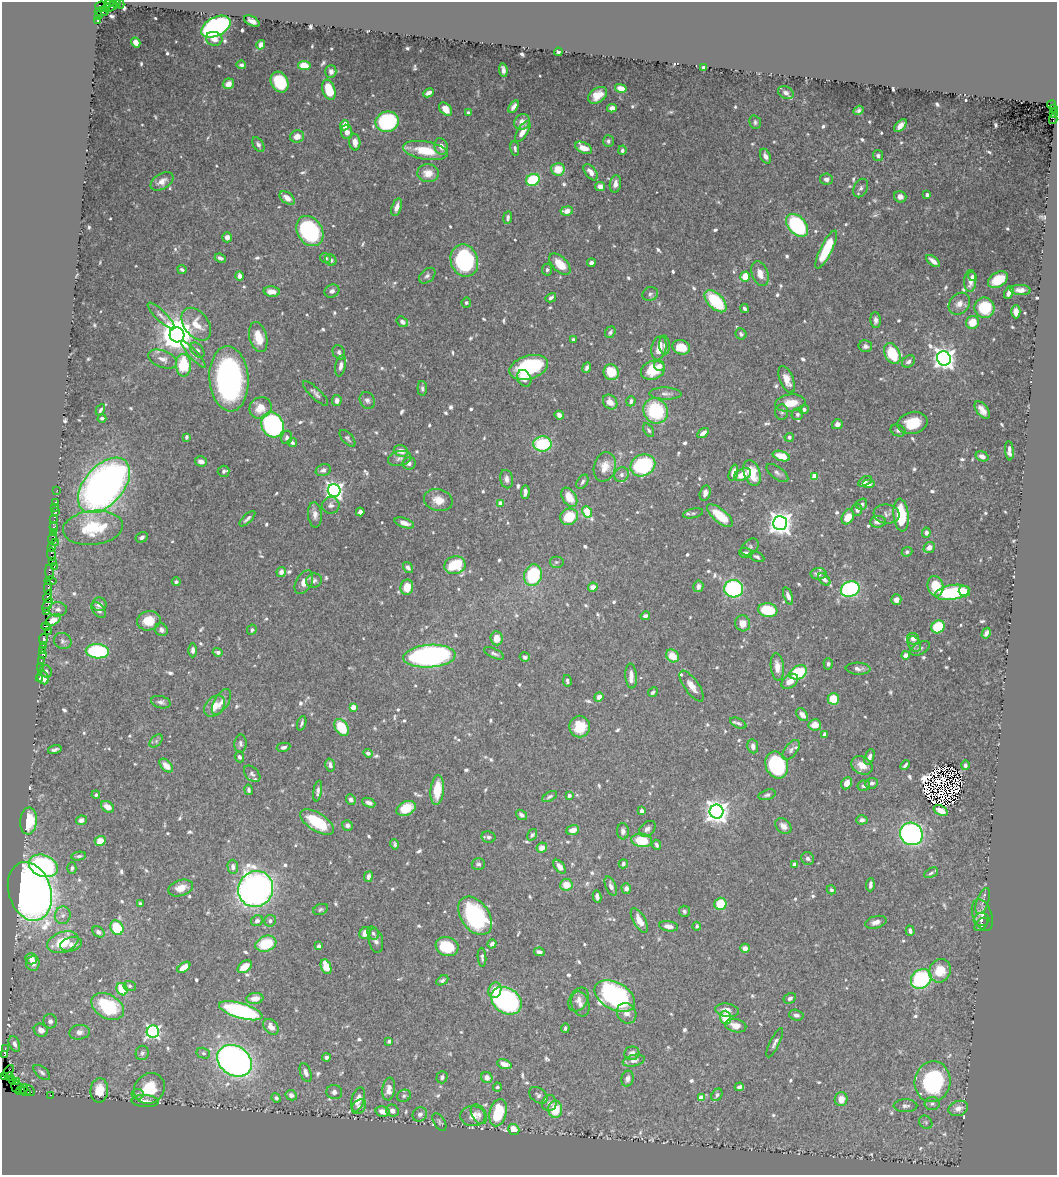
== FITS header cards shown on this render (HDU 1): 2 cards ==
NAXIS1  =                 1055
NAXIS2  =                 1173

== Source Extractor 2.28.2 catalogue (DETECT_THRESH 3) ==
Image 1055 x 1173 px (HDU 1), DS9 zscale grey, 1 PNG px = 1 image px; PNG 1059 x 1177 px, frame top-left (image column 1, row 1173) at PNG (2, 2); each listed source drawn as its Kron ellipse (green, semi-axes under 4 px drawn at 4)
Background 0.99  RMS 0.0089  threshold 0.0267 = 3 sigma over >= 5 px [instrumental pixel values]
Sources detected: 839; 11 with non-positive FLUX_AUTO (blend fragments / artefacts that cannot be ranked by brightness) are neither listed nor drawn; of the other 828, the 500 brightest by FLUX_AUTO listed and drawn (328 fainter detections omitted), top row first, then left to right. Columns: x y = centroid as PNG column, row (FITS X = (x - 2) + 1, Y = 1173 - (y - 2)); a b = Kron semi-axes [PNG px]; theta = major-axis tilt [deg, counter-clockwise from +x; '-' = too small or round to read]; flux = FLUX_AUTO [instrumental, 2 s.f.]
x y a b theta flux
109 3 5 3 - 230
115 3 5 3 - 68
120 4 5 3 - 54
102 6 7 4 -2 230
110 7 9 3 20 140
102 12 7 3 -5 120
99 16 3 2 - 34
97 21 3 3 - 200
252 21 8 4 -27 3.8
216 27 16 9 27 140
214 39 8 7 - 4.9
136 42 5 4 - 4.3
261 45 5 4 - 5.5
558 52 4 4 - 1.6
241 65 5 4 - 1.6
304 65 6 4 -8 12
704 68 4 3 - 2
503 70 7 4 -83 2
331 72 6 5 - 3
280 82 11 8 -63 34
228 84 6 5 - 5
621 88 6 4 -14 5.4
329 90 10 6 -71 19
428 93 6 4 24 2.8
786 93 8 6 -25 2.1
598 95 10 7 35 7.1
1051 105 4 3 - 550
514 107 7 4 56 2.7
612 108 5 4 - 4.4
445 109 7 5 -52 5.9
1053 109 3 2 - 350
858 110 5 4 - 1.7
469 113 4 3 - 1.7
1054 113 4 3 - 410
1053 119 5 2 - 100
387 122 12 10 16 74
522 122 8 7 - 4.4
755 122 7 5 -70 1.4
345 125 5 4 - 7.3
900 126 8 4 47 5.1
523 131 12 5 58 4.7
347 132 7 5 -82 4
297 136 7 6 - 5.7
608 141 6 5 - 1.9
355 142 8 5 -87 5.4
258 144 8 5 -56 2
441 146 8 6 -65 4.1
515 148 7 4 -79 1.6
584 148 9 5 -28 7.3
622 150 5 4 - 1.5
425 151 23 9 -10 19
765 156 8 5 -67 3.5
878 156 5 5 - 1.9
558 169 7 6 - 12
591 172 9 5 -53 3.5
428 173 11 9 -2 8
826 179 6 5 - 2.6
533 180 7 5 27 35
162 181 13 7 32 4.1
615 184 9 5 81 3.8
600 187 5 4 - 4.9
861 188 10 6 64 2
927 195 4 3 - 1.7
900 197 6 5 - 2.7
287 198 8 5 -38 5.5
397 207 9 5 73 3.9
567 211 6 4 9 4.7
508 217 6 4 82 1.4
797 225 13 8 -48 76
310 231 16 12 -57 93
227 237 5 5 - 2.8
826 249 21 6 64 29
220 258 6 4 -23 2
325 258 5 4 - 1.5
331 260 6 5 - 2.5
464 261 16 13 -70 92
933 261 8 3 -39 3.4
591 263 4 4 - 1.7
560 264 13 7 -45 12
182 270 4 3 - 1.4
547 270 6 5 - 1.4
760 274 13 8 -71 6
239 276 5 4 - 3.1
427 276 9 6 40 2
745 277 5 5 - 11
972 277 5 3 - 1.5
998 280 11 7 31 17
970 281 11 6 87 5.1
1021 290 10 5 -2 4
332 291 8 6 26 2.4
272 292 8 5 -5 5.8
1009 292 7 4 68 3.5
650 294 8 7 - 1.8
551 298 5 4 - 1.7
716 301 13 7 -45 36
466 303 5 5 - 1.5
959 304 12 9 51 4.5
744 308 4 3 - 1.4
984 308 10 10 - 25
1016 312 6 4 -90 4.2
161 316 18 5 -44 2.8
876 320 8 5 -87 2.3
402 322 6 5 - 2.7
972 322 7 6 - 12
196 324 18 12 -52 12
610 332 6 5 - 1.6
741 334 6 5 - 1.6
177 335 7 7 - 1500
258 337 15 8 -76 12
573 340 4 3 - 1.6
665 345 9 5 -86 1.6
865 346 7 6 - 1.9
681 347 9 7 -17 11
659 348 12 7 77 10
197 350 9 5 -49 1.8
339 352 7 6 - 1.6
193 354 18 4 -48 2.6
892 354 11 7 -63 29
944 358 7 6 - 450
163 359 15 8 -22 4.9
909 361 7 5 37 2.3
183 365 11 7 -88 28
341 366 11 5 79 2.8
659 366 5 5 - 3.2
529 367 20 11 16 54
587 368 5 3 - 2.2
653 370 12 9 19 19
611 372 8 7 - 15
524 378 9 6 -61 4.7
229 379 32 19 -86 160
787 379 14 6 -68 6.1
422 388 7 4 -87 1.4
315 393 16 5 -44 2.4
665 394 16 6 -1 2.8
337 400 5 4 - 2.9
367 400 9 7 -61 2.1
631 401 5 4 - 2.3
610 402 8 6 -47 4.9
790 403 15 8 7 9.6
260 408 11 10 - 10
804 409 5 4 - 1.5
100 410 6 3 62 1.4
982 410 10 5 -53 4.9
656 411 13 12 - 41
782 412 7 6 - 1.4
797 414 6 5 - 1.7
559 415 5 4 - 3.5
102 418 4 3 - 1.5
913 423 15 11 12 17
837 424 5 5 - 3
272 425 13 11 -63 120
649 430 7 4 -57 1.4
898 431 7 5 -22 1.6
703 433 6 4 33 2.7
186 437 4 3 - 1.4
287 437 7 5 81 1.9
789 437 4 4 - 1.5
347 438 10 5 -47 1.5
292 443 5 4 - 1.6
542 444 9 7 1 35
401 451 7 5 -18 5.1
1009 451 9 4 -85 3.2
781 456 9 5 -17 9.9
982 456 7 5 -20 3.6
399 458 11 7 13 2.8
201 461 6 5 - 3.3
409 463 6 6 - 2.2
643 465 13 10 24 66
605 467 15 11 75 8.1
323 470 8 6 22 2.3
224 471 6 5 - 1.5
733 473 8 4 72 3.3
752 473 13 8 -71 15
777 473 13 6 -37 2.3
622 475 7 7 - 2.1
743 475 9 5 27 8.5
815 476 4 4 - 12
507 479 9 6 -78 3
865 481 7 3 29 1.9
582 482 8 5 57 1.7
869 484 6 4 0 3
104 485 33 19 49 380
57 490 2 2 - 14
334 490 6 6 - 270
525 492 7 4 86 2.3
705 493 8 5 77 2.7
569 497 10 6 -57 10
438 500 14 10 -12 7.9
56 502 3 2 - 47
500 503 4 4 - 5.7
862 504 6 5 - 1.9
331 505 9 8 - 2.8
55 507 2 2 - 16
857 510 6 5 - 2.8
55 512 4 3 - 92
360 512 4 4 - 3.5
587 512 6 4 -62 29
693 513 10 4 12 1.4
886 514 13 9 -7 3.3
315 515 13 7 -85 3.4
901 515 16 7 -85 32
720 516 16 6 -40 16
569 517 9 8 - 22
848 517 8 5 61 9.8
247 519 10 4 44 1.9
54 520 2 2 - 15
878 522 8 5 7 3.4
404 523 10 4 -18 3.8
780 523 7 7 - 600
54 527 5 3 - 160
93 528 30 17 7 36
53 532 3 2 - 68
926 533 5 4 - 2.5
142 537 6 5 - 2.2
52 538 5 4 - 160
55 542 3 2 - 73
750 547 10 7 42 1.9
929 547 6 5 - 4.7
51 548 3 2 - 68
907 552 5 4 - 1.8
746 553 7 5 -3 2.1
51 554 7 3 -82 130
757 557 8 4 -27 1.4
52 561 3 2 - 130
556 562 7 6 - 1.4
455 565 11 9 10 28
54 566 3 2 - 36
408 567 6 4 -55 1.9
49 572 7 3 -84 200
281 572 5 4 - 3.7
818 574 8 5 -1 2.9
533 575 11 8 74 53
824 579 7 4 -45 2.6
51 581 6 3 -9 130
314 581 8 7 - 1.8
176 582 4 4 - 1.5
304 582 13 8 59 5.1
698 586 6 5 - 2.9
936 586 10 8 -75 15
407 587 8 6 79 11
593 587 5 4 - 4.3
48 588 6 2 -90 240
734 589 9 9 - 81
850 589 9 7 20 94
964 591 6 5 - 3.4
952 592 17 7 9 47
788 596 9 4 -68 3
48 597 6 3 77 220
896 600 5 5 - 3.5
99 604 7 7 - 3.3
48 605 7 4 61 180
58 609 9 7 1 2.8
98 610 9 5 -50 2.1
768 610 10 7 -8 27
47 612 3 2 - 51
645 616 5 4 - 2.2
53 620 8 5 31 3.8
149 621 12 9 12 10
743 623 8 7 - 6.3
46 626 4 4 - 250
938 627 7 6 - 28
161 630 7 6 - 2.7
252 630 5 4 - 1.4
48 631 3 2 - 50
986 633 6 3 59 2.2
496 638 7 6 - 8.2
43 639 6 3 80 93
913 639 6 5 - 2.8
63 641 9 8 - 1.9
914 644 8 6 -58 2.1
43 645 2 2 - 34
920 648 11 6 27 1.7
42 650 2 2 - 38
193 650 7 4 -89 2.3
97 651 11 7 -3 72
218 652 5 4 - 1.8
494 653 11 4 -24 2
43 654 3 2 - 110
905 655 4 4 - 3.1
429 656 26 11 4 160
672 656 7 6 - 10
525 657 5 4 - 1.7
41 660 3 2 - 72
828 664 6 4 -87 1.6
40 667 2 2 - 22
777 667 14 6 -84 5.7
858 669 12 6 -3 3
46 671 7 5 -49 1.6
798 672 9 6 25 31
631 676 12 5 -85 6.6
39 678 3 2 - 52
43 678 7 5 -64 4.9
567 681 6 4 -79 1.5
790 681 9 6 36 6
692 686 18 7 -54 6.3
653 692 5 4 - 1.7
599 697 5 4 - 3.5
833 699 6 5 - 17
161 702 10 6 -13 2
221 702 14 7 59 3.8
215 706 12 8 45 8.4
353 707 4 4 - 8.7
802 715 7 5 -50 3.7
302 723 7 4 70 1.5
738 723 8 4 -25 1.6
815 725 6 5 - 4.9
341 727 9 6 -56 20
580 727 11 10 - 15
824 734 4 3 - 2
156 741 8 5 46 1.5
240 744 9 6 87 1.8
753 746 7 5 -81 3.4
283 747 7 4 11 2
55 750 7 3 16 1.5
791 750 12 6 52 2
368 753 4 4 - 2
239 757 5 4 - 1.8
869 757 8 4 67 2.6
166 765 8 5 -44 5.9
330 765 6 4 -75 2.3
777 765 14 11 -67 63
862 765 11 8 -30 6.2
905 765 5 3 - 1.5
965 765 5 4 - 1.5
252 774 10 6 -44 1.8
847 783 6 5 - 5.8
872 783 6 5 - 2.3
864 786 6 5 - 1.7
248 790 5 3 - 1.4
437 790 15 6 84 15
318 791 10 4 79 1.8
96 795 4 4 - 1.4
569 795 4 4 - 2.7
767 795 9 5 15 1.5
550 796 8 4 28 1.5
351 800 5 4 - 2.3
369 803 7 4 -23 2.3
108 807 7 5 -33 6.1
406 808 10 7 25 13
941 810 7 5 -30 6.8
642 811 4 3 - 3.3
717 812 7 7 - 510
521 815 6 4 -38 2
81 820 5 4 - 3
862 820 6 4 3 2.3
28 821 13 8 86 24
317 822 19 9 -32 29
347 825 5 5 - 2.4
783 826 9 7 -43 3.8
647 829 9 6 42 2.3
573 830 6 5 - 4
623 831 8 6 -86 2.4
911 834 12 11 - 190
532 835 6 4 54 1.4
488 837 7 5 -14 1.7
642 840 10 6 -9 21
100 841 5 5 - 9
395 844 5 4 - 1.4
656 845 5 3 - 1.5
542 848 5 5 - 5.1
79 856 7 4 9 1.4
808 859 7 6 - 2
478 864 6 6 - 1.5
623 864 5 4 - 1.8
794 864 4 3 - 3.7
43 866 15 10 -21 100
233 867 7 5 -87 3.3
560 867 8 4 -51 4.1
72 868 6 4 87 1.7
931 873 7 4 26 1.4
368 877 5 4 - 2.8
566 885 6 6 - 8.6
870 885 6 3 87 2.1
611 886 10 5 -67 2.6
181 888 13 8 18 6.8
626 888 5 4 - 3
256 889 18 17 - 340
831 890 5 4 - 1.4
30 891 30 21 -72 460
597 897 6 3 -79 2.3
983 901 14 6 70 2.6
140 904 4 3 - 1.4
720 904 6 6 - 19
321 909 8 5 21 1.4
684 911 5 5 - 1.6
63 915 9 8 - 3.2
982 915 17 9 -69 4.6
475 916 21 14 -55 70
639 920 14 6 -60 7
981 920 8 6 3 1.4
257 921 6 5 - 2.1
270 921 6 6 - 1.8
876 922 11 6 16 3.3
981 924 8 5 46 1.5
669 926 9 5 -9 3.6
697 926 4 3 - 1.4
117 928 7 6 - 25
910 931 5 3 - 2.2
98 932 7 5 -36 1.8
365 933 6 5 - 5.4
373 933 7 5 -58 1.6
376 940 12 7 -78 2.9
63 942 16 10 19 24
71 944 11 7 14 3.6
266 944 11 7 19 24
492 944 5 4 - 2.7
319 946 4 3 - 1.9
447 946 11 9 -18 25
745 948 5 4 - 3.1
539 952 5 4 - 2
482 957 9 4 -86 1.6
31 959 6 5 - 4.1
33 963 7 6 - 4.8
184 967 7 4 36 5
245 967 8 5 36 7
326 967 8 5 -67 14
940 971 12 10 60 14
921 979 11 9 37 63
442 980 6 4 31 1.5
130 986 6 5 - 1.5
122 989 6 5 - 21
495 990 8 6 74 9.7
615 996 22 13 -29 120
255 998 8 5 6 5.8
790 998 6 5 - 2
579 999 12 9 58 4
506 1001 16 12 -33 190
580 1004 13 9 -72 3.9
108 1006 17 12 -30 45
727 1010 12 6 -9 5.4
241 1011 22 7 -16 99
627 1013 11 9 -52 4.3
796 1015 7 5 -15 1.9
726 1017 7 5 -71 17
50 1021 7 6 - 2.5
736 1026 11 6 -13 6.6
271 1027 9 6 -48 4.1
565 1028 5 4 - 1.4
41 1030 7 6 - 4.3
79 1032 10 7 8 4.1
153 1032 6 6 - 150
389 1041 3 3 - 2.2
775 1043 16 4 63 2.4
14 1044 8 5 -68 2.5
5 1049 2 2 - 18
142 1053 7 6 - 1.9
203 1053 7 5 -15 1.5
632 1053 7 7 - 2.9
4 1054 4 3 - 72
326 1057 4 4 - 1.8
234 1061 18 14 -34 320
634 1061 11 5 13 2.8
504 1064 7 4 -19 6.5
8 1071 7 2 54 81
42 1072 10 5 -40 1.9
306 1072 10 5 -70 3.3
4 1077 3 3 - 140
9 1077 4 3 - 350
442 1077 6 5 - 2.1
487 1078 6 5 - 3.9
627 1079 8 6 74 2.6
12 1081 2 2 - 19
17 1081 2 2 - 34
932 1082 20 18 79 78
17 1087 6 5 - 120
497 1087 4 4 - 1.4
739 1087 5 4 - 2
149 1088 16 14 45 21
22 1089 7 2 37 75
389 1089 11 6 81 6.3
30 1090 6 2 -46 100
99 1090 12 9 85 11
25 1091 6 3 -34 89
334 1092 8 7 - 2.5
138 1094 6 5 - 1.4
50 1095 3 2 - 31
291 1095 6 5 - 3
538 1095 10 7 -36 2.3
717 1095 6 5 - 1.4
404 1096 7 6 - 1.4
276 1098 5 4 - 1.6
701 1098 4 4 - 7.9
358 1099 12 6 73 7.3
841 1099 7 6 - 6.9
145 1101 14 6 -4 3
549 1103 8 7 - 2.6
932 1104 7 6 - 1.7
905 1106 12 6 -1 2.4
359 1107 8 6 46 2.2
958 1108 10 7 20 4.3
555 1109 8 7 - 15
383 1111 7 5 -13 5.6
392 1111 6 6 - 3.4
498 1113 14 8 75 27
420 1114 8 6 42 2.4
479 1114 11 7 -58 2.8
473 1116 12 10 -5 6.5
439 1122 10 5 -58 1.4
926 1122 7 6 - 1.4
514 1130 6 5 - 8.9
At the frame edge (FLAGS 8, measured only in part): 2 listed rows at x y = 109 3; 4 1077
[328 fainter detections neither listed nor drawn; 11 non-positive-flux detections neither listed nor drawn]